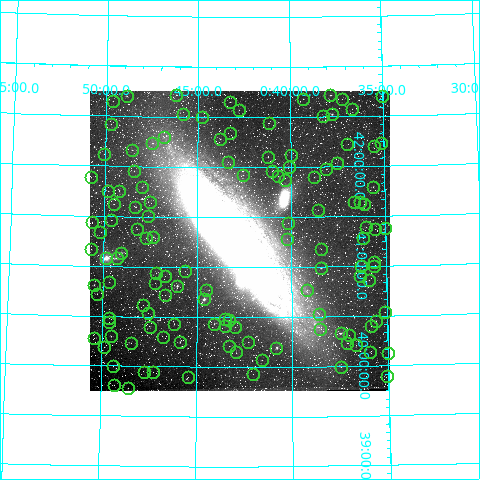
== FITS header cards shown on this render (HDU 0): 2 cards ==
NAXIS1  =                  300 / length of data axis 1
NAXIS2  =                  300 / length of data axis 2

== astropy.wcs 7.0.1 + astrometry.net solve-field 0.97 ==
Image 300 x 300 px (HDU 0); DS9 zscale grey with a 90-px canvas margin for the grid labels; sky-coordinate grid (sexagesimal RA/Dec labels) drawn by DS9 from the SOLVED WCS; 127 Tycho-2 reference stars matched to detected sources circled (green)
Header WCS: RA---TAN/DEC--TAN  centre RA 00:42:44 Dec +41:16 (10.68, +41.27 deg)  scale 36 arcsec/px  FOV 180.0' x 180.0'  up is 0 deg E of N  parity normal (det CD < 0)
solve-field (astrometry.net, Tycho-2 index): VERIFIED the header's WCS against the Tycho-2 star catalogue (verified at 7 index scales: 10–97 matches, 0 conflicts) and refined it, rather than solving blind
Solved WCS: RA---TAN-SIP/DEC--TAN-SIP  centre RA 00:42:45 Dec +41:16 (10.69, +41.27 deg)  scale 36 arcsec/px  FOV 179.8' x 180.2'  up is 0 deg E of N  parity normal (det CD < 0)
The solver's refit moves the header's centre by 9 arcsec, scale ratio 0.9986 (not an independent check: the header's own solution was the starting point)
Tycho-2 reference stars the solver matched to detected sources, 127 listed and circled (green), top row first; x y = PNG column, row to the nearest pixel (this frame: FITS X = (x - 90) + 1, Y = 300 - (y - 91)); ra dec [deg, ICRS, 3 dp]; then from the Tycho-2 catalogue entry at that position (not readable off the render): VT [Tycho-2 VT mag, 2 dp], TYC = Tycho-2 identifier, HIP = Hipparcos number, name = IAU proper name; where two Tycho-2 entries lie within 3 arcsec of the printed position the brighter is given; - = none
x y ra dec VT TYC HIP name
176 95 11.548 +42.717 9.88 2805-1533-1 - -
330 95 9.451 +42.713 8.87 2792-635-1 - -
127 96 12.222 +42.699 9.12 2805-1494-1 - -
382 96 8.754 +42.695 8.12 2792-1045-1 2742 -
303 99 9.824 +42.681 11.17 2792-1077-1 - -
342 99 9.296 +42.675 10.87 2792-783-1 - -
113 101 12.408 +42.649 11.26 2805-1594-1 - -
230 102 10.811 +42.652 9.95 2805-1481-1 - -
352 109 9.160 +42.569 11.23 2792-2006-1 - -
239 110 10.696 +42.572 9.94 2805-1215-1 - -
183 114 11.449 +42.526 12.34 2805-1205-1 - -
332 114 9.435 +42.525 7.97 2792-1878-1 2966 -
323 116 9.554 +42.507 11.04 2792-1737-1 - -
202 117 11.200 +42.497 8.65 2805-1555-1 3510 -
269 123 10.288 +42.442 11.56 2805-1534-1 - -
111 124 12.429 +42.418 9.65 2805-642-1 - -
230 133 10.810 +42.344 12.11 2805-1451-1 - -
164 137 11.706 +42.298 10.89 2805-1402-1 - -
220 139 10.950 +42.282 9.39 2805-1116-1 3432 -
152 143 11.864 +42.235 9.75 2805-951-2 - -
381 143 8.779 +42.231 10.76 2792-1887-1 - -
347 144 9.244 +42.221 11.63 2792-1806-1 - -
374 146 8.877 +42.203 10.79 2792-862-1 - -
132 150 12.137 +42.164 10.17 2805-1175-1 - -
104 154 12.515 +42.119 10.99 2806-484-1 - -
291 155 9.988 +42.116 11.09 2792-1483-1 - -
268 157 10.306 +42.101 10.60 2805-744-1 - -
228 162 10.842 +42.052 11.22 2805-1548-1 - -
337 163 9.375 +42.039 11.11 2792-1212-1 - -
289 167 10.018 +42.005 11.30 2805-1340-1 - -
326 169 9.525 +41.978 11.86 2792-816-1 - -
134 171 12.106 +41.955 9.34 2805-882-1 - -
272 171 10.252 +41.960 11.58 2805-401-1 - -
243 175 10.643 +41.922 9.90 2805-440-1 - -
278 176 10.168 +41.911 9.62 2805-1240-1 - -
91 177 12.682 +41.885 11.87 2806-586-1 - -
314 177 9.686 +41.899 10.94 2792-364-1 - -
285 180 10.070 +41.874 10.89 2805-992-1 - -
142 187 11.997 +41.797 10.59 2805-775-1 - -
373 187 8.897 +41.790 9.78 2792-1012-1 - -
108 191 12.449 +41.750 12.15 2805-38-1 - -
119 191 12.302 +41.754 9.19 2805-779-1 - -
150 202 11.882 +41.642 12.16 2805-412-1 - -
354 202 9.160 +41.647 12.61 2792-104-1 - -
360 202 9.076 +41.638 11.48 2792-444-1 - -
114 204 12.364 +41.619 12.11 2805-1503-1 - -
364 204 9.020 +41.621 11.34 2792-136-1 - -
135 207 12.078 +41.597 9.44 2805-1303-1 - -
318 210 9.637 +41.570 11.02 2792-482-1 - -
148 216 11.906 +41.504 10.83 2805-507-1 - -
111 220 12.399 +41.460 11.46 2805-387-1 - -
92 222 12.656 +41.436 11.25 2806-165-1 - -
288 223 10.038 +41.438 10.94 2805-517-1 - -
366 227 9.002 +41.390 11.09 2792-1400-1 - -
385 228 8.751 +41.373 8.37 2792-784-1 2740 -
137 229 12.057 +41.374 10.40 2805-282-1 - -
375 229 8.881 +41.369 12.35 2792-394-1 - -
100 232 12.550 +41.334 12.73 2806-31-1 - -
153 237 11.834 +41.299 9.43 2805-39-1 - -
146 238 11.928 +41.287 9.66 2805-51-1 - -
363 238 9.047 +41.280 12.05 2792-94-1 - -
287 239 10.058 +41.279 11.63 2805-267-1 - -
91 249 12.657 +41.163 10.78 2802-813-1 - -
321 249 9.605 +41.174 11.80 2788-966-1 - -
121 253 12.259 +41.132 7.76 2801-1548-1 3817 -
106 258 12.454 +41.079 4.50 2801-2090-1 3881 -
117 258 12.317 +41.082 7.18 2801-1433-1 3840 -
374 262 8.911 +41.035 11.92 2788-694-1 - -
361 266 9.088 +41.004 10.11 2788-552-1 - -
374 266 8.907 +41.003 11.94 2788-370-1 - -
321 268 9.610 +40.986 9.16 2788-2211-1 - -
185 271 11.408 +40.961 13.31 2801-1224-1 - -
156 273 11.793 +40.934 11.39 2801-1192-1 - -
165 276 11.673 +40.906 11.79 2801-1149-1 - -
360 276 9.094 +40.899 12.11 2788-182-1 - -
369 280 8.978 +40.861 10.45 2788-18-1 - -
109 282 12.409 +40.838 9.68 2801-1302-1 - -
155 283 11.805 +40.837 11.86 2801-1169-1 - -
94 285 12.611 +40.808 8.13 2802-365-1 3928 -
177 286 11.513 +40.809 7.62 2801-781-1 3597 -
206 290 11.126 +40.775 11.08 2801-632-1 - -
307 290 9.796 +40.769 10.86 2788-374-1 - -
97 294 12.565 +40.720 11.04 2802-477-1 - -
165 295 11.670 +40.718 10.94 2801-1379-1 - -
204 299 11.155 +40.679 7.40 2801-1704-1 3494 -
143 305 11.962 +40.612 10.15 2801-954-1 - -
385 312 8.784 +40.539 11.18 2788-1299-1 - -
148 313 11.890 +40.536 11.41 2801-1146-1 - -
319 314 9.642 +40.525 11.47 2788-1769-1 - -
109 318 12.402 +40.478 10.64 2801-937-1 - -
225 319 10.879 +40.480 11.77 2801-454-1 - -
229 320 10.826 +40.473 11.67 2801-896-1 - -
376 321 8.893 +40.450 8.99 2788-1208-1 2792 -
109 322 12.402 +40.440 11.09 2801-490-1 - -
174 324 11.549 +40.425 9.02 2801-362-1 - -
214 324 11.021 +40.434 8.52 2801-872-1 3448 -
225 326 10.870 +40.412 11.33 2801-1689-1 - -
371 326 8.961 +40.397 9.29 2788-1531-1 - -
150 327 11.857 +40.395 11.46 2801-496-1 - -
235 327 10.745 +40.402 9.41 2801-1648-1 - -
320 329 9.638 +40.371 11.21 2788-1517-1 - -
341 333 9.360 +40.332 6.84 2788-929-1 2948 -
349 335 9.251 +40.308 10.88 2788-1224-1 - -
111 336 12.373 +40.300 9.16 2801-301-1 3853 -
163 337 11.685 +40.292 11.20 2801-786-1 - -
94 338 12.593 +40.277 11.81 2802-52-1 - -
180 342 11.470 +40.252 8.99 2801-23-1 - -
248 342 10.573 +40.251 9.55 2801-890-1 - -
131 343 12.108 +40.235 9.75 2801-936-1 - -
347 343 9.278 +40.234 11.30 2788-1321-1 - -
356 345 9.165 +40.208 9.97 2788-1233-1 - -
229 346 10.828 +40.211 12.14 2801-217-1 - -
104 347 12.461 +40.191 11.36 2801-254-1 - -
276 348 10.205 +40.187 7.45 2801-583-1 3206 -
236 352 10.733 +40.146 9.29 2801-1098-1 - -
370 352 8.986 +40.140 10.38 2788-429-1 - -
388 353 8.746 +40.123 10.94 2788-311-1 - -
262 360 10.393 +40.069 11.57 2801-63-1 - -
113 366 12.341 +39.997 10.23 2801-785-1 - -
341 367 9.366 +39.992 11.47 2788-427-1 - -
144 372 11.928 +39.940 10.79 2801-1017-1 - -
153 372 11.815 +39.947 12.35 2801-156-1 - -
253 374 10.514 +39.932 11.20 2801-152-1 - -
387 376 8.778 +39.889 9.67 2788-1153-1 - -
188 377 11.361 +39.900 11.51 2801-928-1 - -
114 385 12.322 +39.808 11.24 2801-92-1 - -
128 388 12.140 +39.782 9.46 2801-29-1 - -